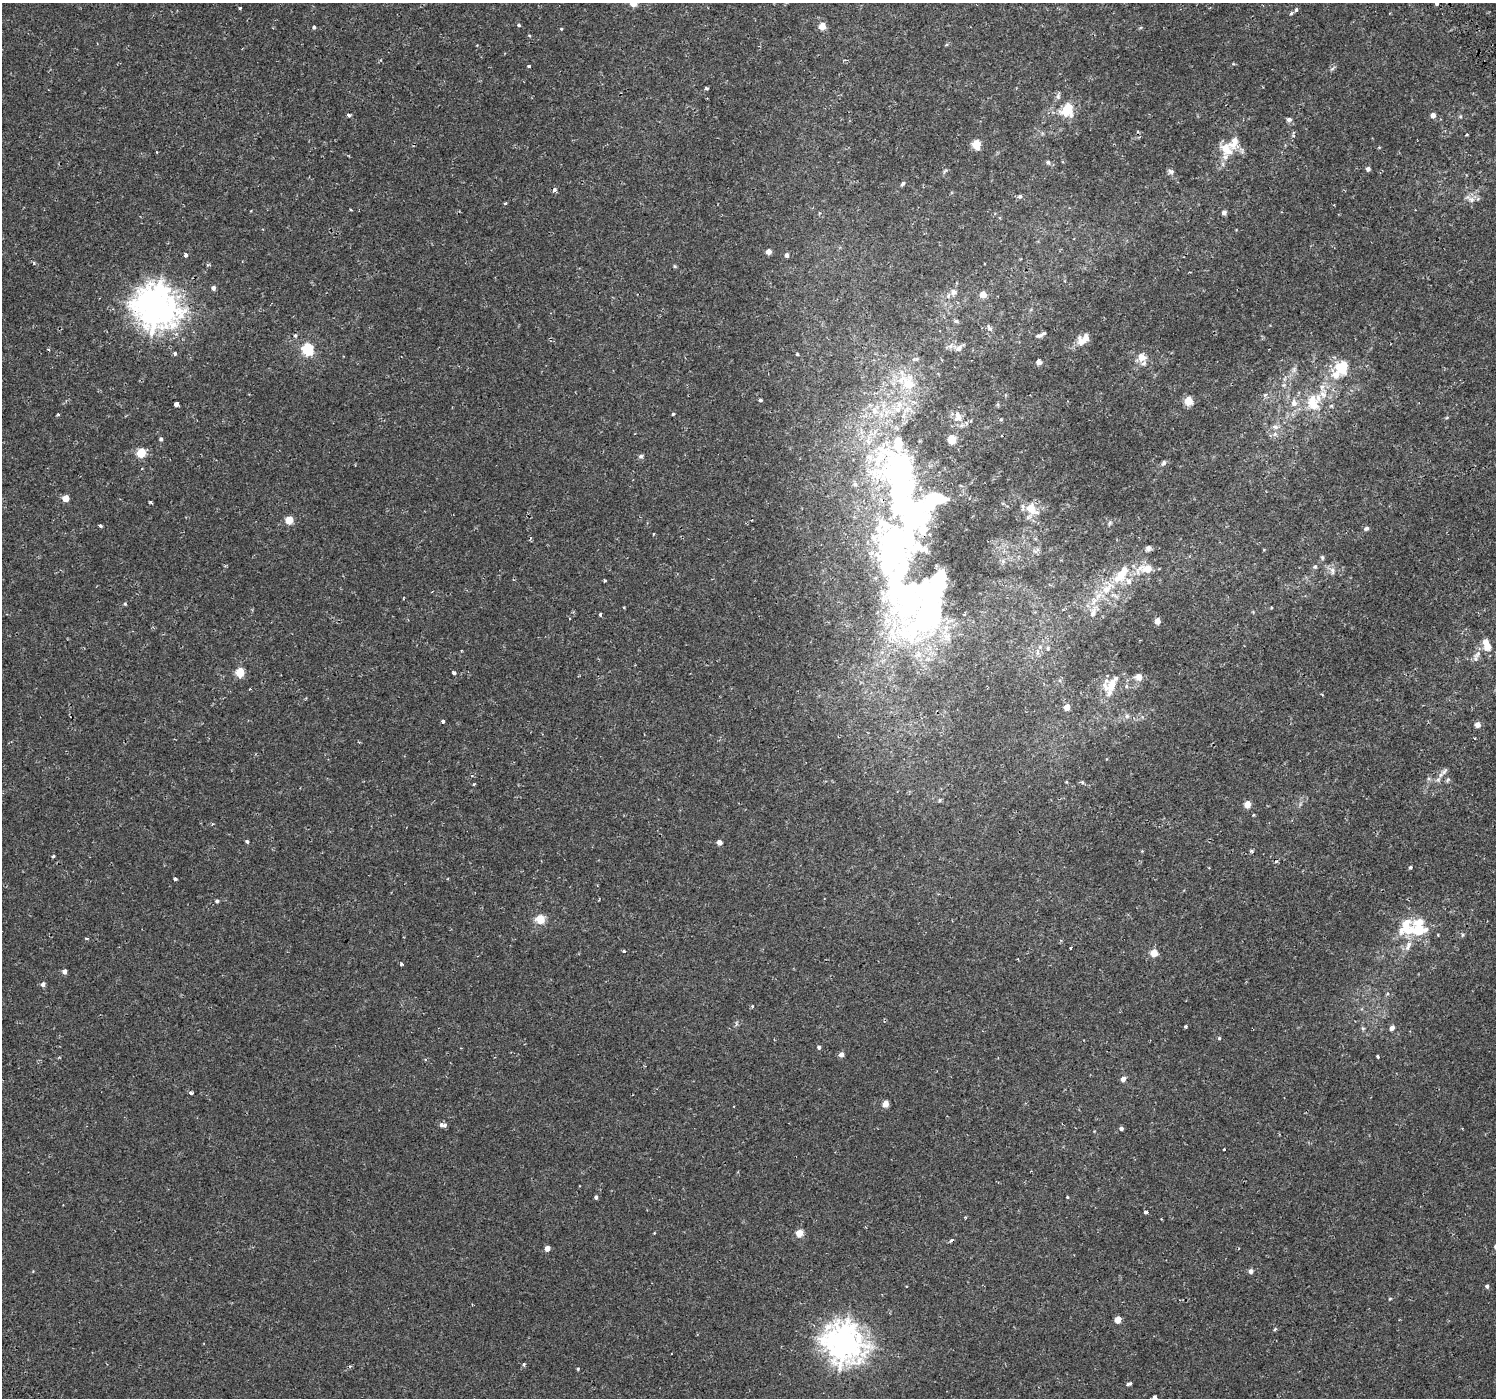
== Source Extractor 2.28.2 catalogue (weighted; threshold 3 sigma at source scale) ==
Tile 10 of 4 x 4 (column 2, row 3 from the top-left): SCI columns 1541-3034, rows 1569-2964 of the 6076 x 5992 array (HDU 1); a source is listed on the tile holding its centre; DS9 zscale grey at full resolution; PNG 1498 x 1400 px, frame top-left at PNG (2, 3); no overlay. Shown black and unused: <1% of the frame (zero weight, under 2 of 3 exposures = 3% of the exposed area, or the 3 px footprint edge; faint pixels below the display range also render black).
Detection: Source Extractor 2.28.2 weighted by HDU 2 'WHT'; one run over the whole footprint, this tile lists its part. Background 3.61e-04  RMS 0.0014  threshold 0.00631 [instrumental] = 3 sigma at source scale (4.5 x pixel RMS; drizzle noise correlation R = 1.50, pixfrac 1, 0.0396/0.0396 arcsec/px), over >= 5 px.
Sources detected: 197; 5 inside a brighter object's white glare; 3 cosmic-ray / hot-pixel residue — not listed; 28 inside a brighter listed object's ellipse — not listed separately; the other 161 listed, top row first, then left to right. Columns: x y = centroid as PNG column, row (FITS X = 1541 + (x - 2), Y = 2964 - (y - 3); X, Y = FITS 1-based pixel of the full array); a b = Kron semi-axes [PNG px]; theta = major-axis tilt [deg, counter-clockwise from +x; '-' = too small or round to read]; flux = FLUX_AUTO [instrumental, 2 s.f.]
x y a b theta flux
633 3 5 4 - 2.7
1437 3 4 3 - 1.3
240 8 3 3 - 0.17
1296 10 3 3 - 0.55
1291 13 4 3 - 0.23
519 25 4 3 - 0.19
822 26 5 4 - 2.9
314 27 4 3 - 0.28
561 29 4 3 - 0.12
529 66 3 3 - 0.3
1332 69 7 4 20 0.22
706 88 3 3 - 0.3
1058 96 10 5 82 0.38
1067 109 9 7 81 5.1
349 115 4 3 - 0.4
1433 115 5 4 - 0.85
1289 119 7 6 - 0.36
1467 134 3 3 - 0.16
976 144 5 5 - 5.7
1379 147 5 3 - 0.11
1226 149 20 14 -50 2.5
1048 162 6 5 - 0.28
1368 169 4 4 - 0.49
945 171 8 3 45 0.19
1171 171 8 6 -4 0.35
903 184 7 5 50 0.24
554 190 4 4 - 0.53
1020 196 6 5 - 0.27
1471 200 11 7 -29 0.69
351 210 3 2 - 0.13
1224 213 4 4 - 0.55
768 252 4 4 - 1.1
185 255 3 3 - 1.3
787 255 4 4 - 0.44
208 265 5 3 - 0.15
675 266 5 4 - 0.17
213 288 4 4 - 0.51
953 292 9 8 - 0.64
983 294 5 4 - 2.1
156 307 15 13 -35 220
956 321 6 5 - 0.26
989 327 9 5 -71 0.36
295 335 6 5 - 0.22
1041 335 13 4 25 0.41
1081 341 14 10 -61 1.2
950 346 7 6 - 0.46
959 348 11 6 45 0.51
48 349 4 3 - 0.13
308 349 6 5 - 15
175 353 4 4 - 0.28
797 354 3 3 - 0.38
1141 357 10 9 - 1.2
915 359 10 4 5 0.28
1039 362 6 5 - 0.44
1342 367 20 19 - 3.9
1294 370 9 4 82 0.41
907 382 31 22 -33 6
760 400 3 3 - 0.67
1188 401 5 5 - 4.3
1294 403 10 9 - 1
176 404 4 4 - 1.3
899 404 13 8 88 1.2
1313 406 26 16 53 4
58 414 4 3 - 0.14
673 414 3 3 - 0.17
958 416 12 9 -81 1.3
1275 427 8 6 -4 0.48
161 439 4 4 - 0.28
952 440 5 5 - 5.6
141 453 5 5 - 5.9
641 456 6 5 - 0.28
1164 463 9 5 57 0.33
900 476 79 46 -64 41
65 498 5 5 - 2
150 502 3 3 - 0.21
1031 509 15 10 -48 2.3
289 520 5 5 - 3.6
1110 523 6 5 - 0.25
100 526 4 3 - 0.21
1366 528 6 5 - 0.32
653 534 3 2 - 0.12
1148 548 7 7 - 0.47
892 551 72 48 90 41
1322 558 6 4 -61 0.19
1315 567 5 5 - 0.24
1147 569 13 9 2 2.1
1332 571 11 6 -79 0.52
1121 574 29 12 52 4.3
605 581 3 2 - 0.2
1094 601 14 8 63 1.4
125 604 4 4 - 0.17
624 607 4 3 - 0.097
600 614 4 3 - 0.22
929 616 99 45 28 36
1157 621 4 4 - 1.5
1486 644 16 8 -68 1.7
1040 647 5 4 - 0.21
1048 648 6 3 72 0.17
1477 654 15 6 40 0.71
240 672 5 5 - 5
454 673 3 3 - 0.32
1139 677 8 8 - 0.82
1112 684 17 13 71 2.1
1126 686 6 4 -89 0.19
1067 707 4 4 - 2
1127 716 6 6 - 0.34
443 721 3 3 - 0.47
1477 725 4 4 - 1.3
1474 738 3 2 - 0.13
1445 771 12 5 56 0.46
1447 780 6 4 70 0.2
1082 782 5 5 - 0.19
473 784 4 3 - 0.15
940 800 5 5 - 0.19
1247 804 5 4 - 2.1
247 841 4 4 - 0.25
719 842 4 4 - 0.86
1251 851 4 3 - 0.27
53 856 3 3 - 0.29
1410 867 4 4 - 0.24
175 879 3 3 - 0.35
217 901 5 4 - 0.21
540 919 5 5 - 6.1
1407 927 25 22 63 4.5
1438 935 4 2 - 0.093
1462 935 6 3 72 0.17
87 938 5 3 - 0.16
1070 948 3 2 - 0.12
624 951 3 3 - 0.38
1154 953 5 5 - 3.1
401 964 3 3 - 0.26
64 971 4 4 - 0.59
43 984 5 4 - 0.51
1185 1026 3 3 - 0.33
1363 1028 6 4 18 0.17
1392 1028 5 4 - 0.67
1219 1038 4 4 - 0.18
819 1047 4 4 - 0.36
841 1055 5 4 - 0.79
1377 1056 3 3 - 0.28
1123 1079 5 5 - 0.69
191 1093 5 3 - 0.25
885 1104 4 4 - 2
441 1125 5 5 - 0.33
1121 1129 4 4 - 0.38
1224 1149 3 2 - 0.16
596 1197 4 4 - 0.32
1067 1197 4 3 - 0.11
1146 1212 3 3 - 0.84
799 1233 5 4 - 2.8
547 1248 4 4 - 1.2
1251 1271 5 4 - 0.58
1487 1286 4 4 - 0.34
1390 1299 5 3 - 0.12
1118 1320 5 4 - 2.1
1275 1329 4 3 - 0.23
844 1343 13 12 - 170
524 1364 4 3 - 0.25
578 1369 4 3 - 0.13
1129 1384 5 3 - 0.37
1155 1397 4 3 - 0.85
Overlapping masked pixels (flux is a lower limit): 3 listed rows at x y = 156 307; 900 476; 892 551
Isophote crosses this tile's border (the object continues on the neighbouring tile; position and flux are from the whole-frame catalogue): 4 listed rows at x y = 633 3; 1437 3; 1486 644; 1155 1397